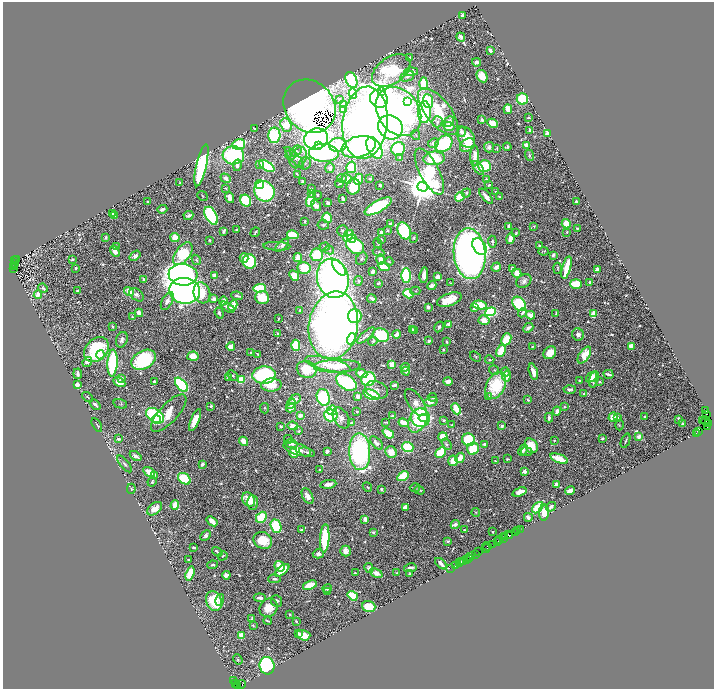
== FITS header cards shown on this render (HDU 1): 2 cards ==
NAXIS1  =                 1423
NAXIS2  =                 1374

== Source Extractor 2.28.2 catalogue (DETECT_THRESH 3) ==
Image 1423 x 1374 px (HDU 1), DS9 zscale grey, zoomed out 1/2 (1 PNG px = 2 x 2 image px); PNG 716 x 691 px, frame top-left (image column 2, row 1374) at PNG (3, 2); each listed source drawn as its Kron ellipse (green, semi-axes under 4 px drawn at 4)
Background 0.975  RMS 0.02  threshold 0.0611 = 3 sigma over >= 5 px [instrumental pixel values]
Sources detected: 909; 56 cannot appear on this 1/2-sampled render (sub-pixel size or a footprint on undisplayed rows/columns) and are neither listed nor drawn; of the other 853, the 500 brightest by FLUX_AUTO listed and drawn (353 fainter detections omitted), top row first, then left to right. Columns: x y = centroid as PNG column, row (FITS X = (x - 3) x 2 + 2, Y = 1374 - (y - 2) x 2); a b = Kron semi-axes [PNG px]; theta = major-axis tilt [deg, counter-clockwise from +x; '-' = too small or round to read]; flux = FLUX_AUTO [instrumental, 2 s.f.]
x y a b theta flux
462 15 3 3 - 13
461 37 5 4 - 28
490 50 4 3 - 14
410 57 4 3 - 6.2
477 62 4 3 - 13
391 70 21 13 34 430
411 72 6 4 2 39
407 76 7 5 24 14
482 76 6 5 - 78
351 80 8 5 -66 360
424 84 6 4 90 220
382 91 4 3 - 2900
353 93 5 3 - 180
339 99 2 2 - 6.4
379 99 9 8 - 1600
522 99 5 5 - 290
428 101 7 5 -84 230
407 102 3 3 - 470
343 104 3 2 - 10
309 106 28 24 -50 3700
343 109 3 3 - 46
508 109 5 3 - 100
398 111 26 20 -53 1900
438 111 28 12 -52 340
424 112 11 6 90 620
528 117 2 2 - 8.9
482 120 4 3 - 14
449 121 6 4 49 20
437 122 6 5 - 12
365 123 36 22 83 2900
493 123 5 4 - 82
286 125 7 5 -69 140
449 126 6 4 -19 53
390 127 13 11 -39 1100
255 129 3 2 - 7.7
461 131 5 3 - 18
530 131 3 2 - 18
547 133 3 3 - 34
274 135 8 6 89 410
416 135 5 4 - 5.7
466 137 11 8 -60 130
316 139 12 10 20 2000
433 143 6 4 27 15
239 144 6 5 - 250
444 144 9 7 37 360
338 145 9 7 2 200
467 145 8 6 34 71
526 145 3 3 - 41
319 146 3 2 - 230
358 147 18 10 15 1100
489 147 5 5 - 19
507 147 4 3 - 9.2
374 148 12 6 -62 1100
497 148 4 2 - 5.6
398 149 7 6 - 270
296 151 6 4 40 10
324 153 15 9 -2 1200
233 155 11 9 -6 560
291 155 5 5 - 8
530 155 6 3 -69 9.1
475 156 10 4 90 53
294 157 13 4 -48 22
298 158 11 7 63 38
400 158 3 3 - 5.9
434 158 11 6 4 250
305 163 6 6 - 15
201 165 21 5 77 970
237 165 6 4 78 21
260 165 3 3 - 21
267 166 8 4 -31 460
485 166 6 6 - 250
351 167 6 5 - 170
330 168 5 4 - 18
478 168 8 4 -55 29
429 172 25 9 -62 520
297 174 4 2 - 5.6
226 178 5 4 - 28
342 178 5 4 - 17
347 179 5 4 - 41
358 179 6 4 70 150
370 179 3 3 - 12
486 180 3 3 - 9.8
302 182 3 2 - 14
180 183 3 2 - 7.4
339 184 4 2 - 10
260 185 4 4 - 160
380 185 3 2 - 15
489 185 3 2 - 6.8
353 186 8 6 78 170
422 187 5 5 - 16000
226 188 3 2 - 5.6
312 189 3 3 - 5.7
264 191 10 10 - 820
496 192 3 2 - 11
311 193 3 3 - 11
466 193 5 4 - 6.8
317 195 4 3 - 6.6
203 196 6 4 -42 5.2
486 196 9 3 -50 37
460 197 5 4 - 130
499 197 4 2 - 5.6
229 198 5 4 - 48
343 199 4 2 - 15
246 200 6 5 - 460
310 200 7 4 75 210
147 202 2 2 - 16
576 202 4 3 - 10
328 203 3 2 - 24
316 206 6 4 -52 19
378 206 15 6 30 670
162 209 5 4 - 17
112 213 2 2 - 12
115 215 4 3 - 41
188 215 5 3 - 12
211 216 10 5 -61 770
327 218 5 4 - 130
305 221 3 2 - 7.7
390 224 3 2 - 19
566 224 5 4 - 89
323 225 5 5 - 9.2
508 226 4 3 - 14
534 226 3 2 - 6.9
577 228 3 2 - 7.4
237 229 4 2 - 10
388 230 2 2 - 5.1
343 231 5 5 - 9.7
404 231 9 6 -66 490
223 232 4 3 - 9.3
255 232 5 2 - 8.3
381 232 3 3 - 13
567 232 2 2 - 5.6
516 233 3 3 - 6.3
293 235 6 3 -14 240
348 236 6 4 57 130
106 237 3 3 - 8.3
175 238 5 4 - 78
352 238 4 3 - 82
414 238 5 3 - 6.5
510 238 6 3 76 46
381 239 2 2 - 5.8
209 240 3 2 - 5.4
492 242 6 3 -85 11
378 243 5 4 - 5.3
282 245 8 3 44 22
539 245 3 2 - 6.4
116 246 4 3 - 6.6
277 246 13 4 -3 14
355 246 9 7 -34 550
325 247 5 4 - 5.3
480 247 9 6 -56 710
329 250 5 3 - 6
115 251 6 4 -59 40
544 251 5 4 - 5.5
378 252 6 4 -27 7
183 254 13 7 53 380
470 254 25 16 -84 4800
317 255 6 6 - 160
553 255 4 3 - 11
135 256 6 4 38 20
244 258 5 3 - 61
298 258 4 4 - 43
16 259 2 1 - 30
72 259 3 2 - 6.7
362 259 7 5 57 9.6
381 259 5 3 - 62
196 260 5 3 - 9
15 261 2 2 - 96
249 261 7 6 - 420
389 262 4 3 - 5.8
14 264 3 2 - 300
13 266 3 1 - 200
384 267 6 4 -22 81
496 267 5 4 - 27
13 268 2 1 - 160
76 268 2 2 - 19
304 268 6 6 - 130
339 268 9 5 -53 170
512 268 4 3 - 15
557 268 5 3 - 5.3
567 268 12 3 76 190
597 270 4 3 - 29
373 271 4 3 - 19
517 273 5 4 - 54
183 275 14 10 -6 2100
215 275 2 2 - 120
406 275 7 5 90 840
424 275 8 3 84 31
294 276 5 4 - 77
438 277 4 3 - 38
333 278 20 15 -75 2400
143 279 3 3 - 12
358 281 5 4 - 11
524 281 8 6 34 23
590 282 4 3 - 8.3
378 283 3 2 - 9.8
450 283 2 2 - 5.5
576 284 6 5 - 110
432 286 5 4 - 24
43 288 5 3 - 7.3
260 288 6 4 3 220
77 291 4 3 - 6
129 291 5 3 - 68
184 291 15 12 -7 3400
415 291 5 3 - 5.1
202 293 11 8 -73 140
38 294 5 4 - 51
408 294 5 4 - 220
136 295 8 5 -40 16
237 296 6 2 -9 12
262 298 7 6 - 150
214 299 3 3 - 31
372 299 5 2 - 32
449 300 13 6 19 120
167 301 10 5 63 28
223 301 4 4 - 29
519 304 8 6 -49 360
480 305 7 3 -9 300
233 306 5 4 - 87
228 307 8 4 -32 21
428 307 3 3 - 23
475 308 4 2 - 21
300 310 2 2 - 6.5
490 312 5 4 - 580
139 313 4 3 - 42
219 313 5 3 - 14
522 313 5 2 - 15
556 314 3 2 - 7.1
593 314 4 3 - 56
531 315 4 3 - 110
355 316 7 6 - 270
132 317 2 2 - 6.2
278 319 3 2 - 5.8
484 320 5 4 - 58
449 324 4 3 - 40
333 325 34 24 81 5100
112 326 3 2 - 5.7
439 327 6 3 60 16
528 328 5 2 - 25
412 329 4 3 - 6.5
415 330 3 3 - 7.1
278 334 3 3 - 11
396 334 4 3 - 40
578 334 6 6 - 19
381 335 8 6 -28 280
366 336 11 3 41 24
352 339 6 4 73 180
506 339 6 4 66 120
122 340 8 5 71 18
373 341 5 4 - 6.5
429 341 3 2 - 17
447 342 3 2 - 10
296 345 5 4 - 200
231 346 4 3 - 53
631 346 4 3 - 65
532 347 2 2 - 5.2
96 350 14 10 46 380
443 350 2 2 - 7.2
501 351 6 3 62 200
251 352 2 2 - 8.1
550 353 7 5 48 65
258 354 4 2 - 5.8
100 355 4 3 - 17
584 355 9 5 56 110
193 356 6 4 6 89
475 356 6 3 -36 6.9
144 360 13 9 29 490
490 360 5 3 - 7.1
87 362 5 3 - 30
112 363 13 5 87 570
328 364 23 6 -13 73
392 364 3 3 - 80
337 366 23 6 2 170
405 367 5 3 - 42
307 369 10 8 -21 150
494 370 5 4 - 6.8
406 371 4 4 - 18
505 372 4 4 - 11
533 372 8 3 -73 48
78 374 5 2 - 16
362 374 6 4 -21 89
608 374 5 2 - 18
232 375 6 3 -45 9.3
264 375 11 8 5 690
507 376 5 4 - 39
591 377 6 3 42 42
121 378 4 3 - 12
228 378 3 3 - 12
368 379 7 7 - 400
594 379 8 4 74 25
241 380 4 4 - 160
580 380 3 3 - 7.4
448 381 5 3 - 34
119 382 6 4 -30 73
154 382 3 3 - 12
346 382 11 7 -33 670
599 382 2 2 - 15
77 384 3 3 - 42
181 385 8 4 -49 590
271 385 10 6 4 85
394 385 4 2 - 18
496 386 14 9 63 280
570 389 6 3 0 16
377 390 12 8 -22 24
584 394 4 3 - 7.6
372 395 8 4 -21 220
488 396 4 3 - 7.2
88 397 6 3 -36 6.2
323 397 8 6 -71 670
358 397 4 3 - 22
432 397 4 3 - 8.2
295 399 6 4 37 27
528 400 4 3 - 7
431 402 7 4 14 47
416 403 16 7 -55 85
120 404 7 4 -16 6.8
291 404 5 3 - 13
95 405 6 2 -43 17
211 406 3 2 - 7.5
564 407 3 3 - 5.4
264 408 5 4 - 6.2
291 408 5 4 - 37
456 409 6 4 -65 98
332 410 5 4 - 150
357 411 2 2 - 8
557 411 5 3 - 30
706 411 3 1 - 90
169 413 24 9 47 120
707 414 2 2 - 57
300 415 4 3 - 30
331 415 7 6 - 610
155 416 10 6 -32 630
393 416 4 2 - 26
613 417 5 4 - 98
645 417 2 2 - 9.6
341 418 11 7 -58 42
420 418 9 9 - 380
424 418 5 4 - 110
549 418 5 2 - 13
617 418 4 3 - 7.9
679 419 4 3 - 7.2
157 420 5 3 - 150
195 420 12 4 67 95
418 420 13 8 62 140
444 420 3 2 - 7.3
703 420 2 1 - 35
706 421 4 2 - 140
386 422 3 2 - 5.3
351 423 4 2 - 6
404 423 5 3 - 63
682 423 3 2 - 5.8
708 424 2 1 - 18
97 425 7 3 -60 9.5
452 425 2 2 - 7.7
619 425 5 4 - 6.1
281 426 3 3 - 9.8
293 426 5 3 - 53
502 426 3 3 - 16
707 426 2 2 - 50
299 431 3 2 - 6.9
698 432 2 1 - 79
388 433 6 4 -39 88
696 433 2 1 - 9.7
443 437 4 4 - 68
639 437 3 3 - 31
602 438 3 2 - 6.1
119 439 3 2 - 18
288 439 4 2 - 6.2
468 440 6 6 - 330
554 440 2 2 - 7.9
243 441 5 3 - 84
626 441 7 2 68 8.5
376 443 8 4 -48 23
292 444 6 4 -8 21
446 444 6 4 -56 10
484 444 3 2 - 13
531 446 8 6 -58 74
408 447 6 5 - 210
297 449 14 5 -19 38
473 449 6 6 - 180
523 450 6 4 63 13
327 451 3 3 - 16
307 452 8 3 -15 12
360 452 18 10 -87 1000
391 452 6 5 - 53
441 452 6 4 45 160
527 452 6 3 -9 5
293 453 5 4 - 83
136 456 6 3 -37 20
460 458 5 3 - 81
507 459 3 2 - 7.1
559 459 9 3 -20 160
453 461 5 4 - 58
495 461 3 2 - 5.3
124 464 10 4 -51 12
202 464 3 2 - 18
320 470 3 2 - 8.8
524 471 4 4 - 29
149 472 6 4 -31 65
155 475 4 3 - 6.1
403 476 6 4 31 210
184 479 7 5 -37 290
152 482 5 3 - 7.6
328 484 8 3 9 26
556 484 3 3 - 20
367 487 5 3 - 7.9
415 488 5 4 - 5.8
131 489 5 3 - 6.7
381 489 3 2 - 7.4
419 490 5 3 - 6.3
570 491 5 3 - 44
519 492 7 3 20 65
307 496 8 5 -60 33
249 500 8 6 -56 80
253 502 7 5 -88 32
175 505 5 3 - 68
405 507 4 3 - 54
551 507 5 3 - 17
538 508 7 4 47 160
155 509 8 5 39 49
476 512 4 4 - 5.6
544 513 8 5 85 63
261 517 6 5 - 180
528 517 4 3 - 18
365 519 4 3 - 40
212 521 6 3 -39 53
455 524 5 4 - 16
276 526 7 5 -68 340
520 529 2 1 - 110
301 530 3 2 - 9
464 530 3 2 - 5.6
518 531 2 2 - 40
373 532 3 2 - 9.9
493 532 2 2 - 6
515 532 3 2 - 150
206 535 6 4 45 16
508 535 2 1 - 23
510 535 2 1 - 65
504 536 2 1 - 23
325 538 14 4 86 270
503 538 2 1 - 75
263 540 9 8 - 120
499 540 2 2 - 100
448 541 3 2 - 7.2
498 541 2 1 - 58
493 544 4 3 - 200
487 546 5 2 - 140
194 547 4 2 - 6.8
486 548 4 1 - 150
345 551 5 5 - 32
217 552 5 2 - 13
479 552 3 1 - 55
318 554 5 4 - 18
475 554 2 1 - 35
223 556 5 3 - 9
471 557 3 2 - 120
469 558 2 1 - 42
466 559 2 2 - 150
189 560 3 2 - 15
461 561 3 1 - 39
464 561 3 1 - 24
460 563 2 1 - 110
441 564 7 3 -43 22
212 565 5 3 - 7.7
280 566 6 4 -39 66
455 566 2 1 - 51
369 568 5 4 - 11
410 568 6 3 11 25
450 568 2 1 - 18
282 570 8 4 39 110
190 573 7 3 73 170
355 573 4 2 - 7.5
376 573 7 4 -26 41
397 573 4 3 - 6.2
410 574 4 3 - 11
226 575 4 3 - 26
275 579 6 4 2 11
310 585 7 4 20 110
327 589 5 3 - 15
328 592 2 2 - 6.1
353 596 5 3 - 330
260 598 6 3 -6 24
220 600 6 3 77 12
214 601 10 7 -68 220
277 601 6 5 - 13
369 606 7 5 -17 150
269 608 10 8 50 76
290 614 2 2 - 7.5
252 619 4 3 - 13
267 621 4 2 - 8.1
296 621 3 2 - 6.5
253 626 3 2 - 5.1
298 633 4 2 - 16
241 635 4 3 - 54
303 635 7 5 -16 74
238 659 5 3 - 6.7
267 666 9 7 -75 880
234 681 3 3 - 190
235 683 3 3 - 310
241 684 4 2 - 69
238 686 3 2 - 120
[353 fainter detections neither listed nor drawn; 56 sub-pixel or undisplayed-footprint detections neither listed nor drawn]